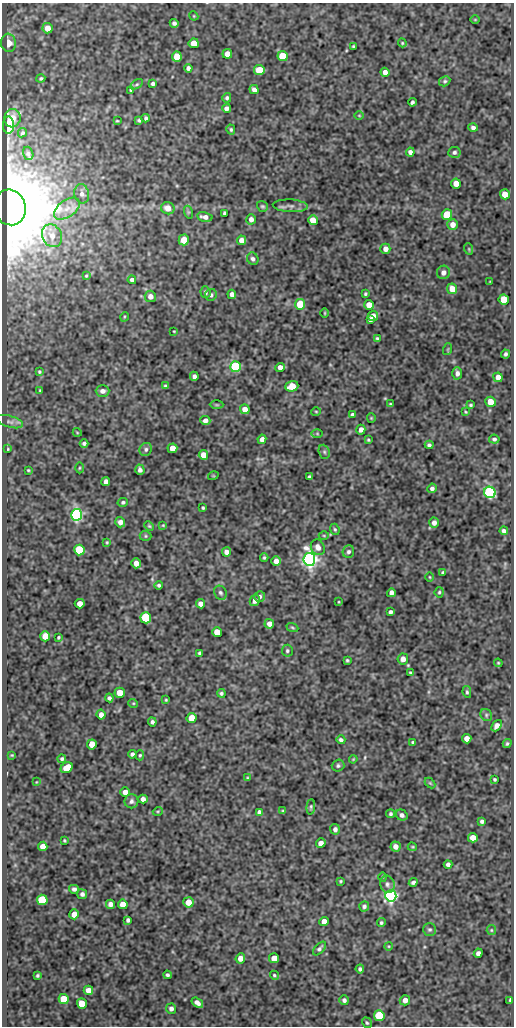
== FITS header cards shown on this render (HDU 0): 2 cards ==
NAXIS1  =                  512
NAXIS2  =                 1024

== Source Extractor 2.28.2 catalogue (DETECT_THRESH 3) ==
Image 512 x 1024 px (HDU 0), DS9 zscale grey, 1 PNG px = 1 image px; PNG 516 x 1028 px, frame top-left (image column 1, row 1024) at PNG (2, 3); each listed source drawn as its Kron ellipse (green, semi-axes under 4 px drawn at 4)
Background 74.7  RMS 0.5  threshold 1.49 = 3 sigma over >= 5 px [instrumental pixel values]
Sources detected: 245; all 245 listed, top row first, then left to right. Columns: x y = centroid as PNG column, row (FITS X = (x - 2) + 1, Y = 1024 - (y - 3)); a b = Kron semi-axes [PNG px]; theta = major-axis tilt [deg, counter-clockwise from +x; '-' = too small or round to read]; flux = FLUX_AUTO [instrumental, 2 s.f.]
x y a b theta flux
194 16 5 3 - 30
475 20 4 3 - 25
174 23 4 4 - 88
48 28 5 5 - 380
8 43 9 7 -83 310
194 43 5 5 - 580
402 43 4 4 - 36
353 46 3 2 - 37
227 54 5 5 - 280
283 56 5 5 - 1100
177 57 5 5 - 620
188 68 4 4 - 100
259 70 5 5 - 960
385 72 4 4 - 160
41 78 4 3 - 52
445 81 6 4 30 53
137 84 7 4 31 59
153 84 4 3 - 70
254 89 5 4 - 130
131 90 4 3 - 39
227 98 5 4 - 67
412 102 4 3 - 70
227 108 4 4 - 120
359 115 5 3 - 28
12 118 9 8 - 280
146 118 4 3 - 62
139 120 4 3 - 55
117 121 4 3 - 34
8 125 8 5 -89 1300
473 128 5 4 - 89
231 129 5 4 - 51
22 133 5 4 - 49
410 152 4 4 - 110
454 152 6 5 - 83
28 153 7 5 -74 64
456 183 5 5 - 290
82 194 10 7 -78 160
505 194 5 5 - 430
262 206 6 5 - 55
290 206 17 6 -3 160
10 207 18 16 -75 250000
67 208 15 8 35 350
168 208 7 6 - 280
188 212 6 4 -72 45
224 213 4 3 - 63
447 215 5 5 - 1600
205 217 8 4 -10 150
251 219 5 4 - 140
313 220 5 5 - 460
453 225 5 5 - 250
52 236 12 9 -64 290
184 240 5 5 - 510
241 240 4 4 - 210
385 249 5 5 - 190
469 249 6 3 -72 37
253 259 6 5 - 91
443 272 7 6 - 150
86 276 4 3 - 33
132 280 4 4 - 110
490 281 3 2 - 18
452 289 5 5 - 390
205 292 6 5 - 72
232 294 5 4 - 160
365 294 3 3 - 47
211 295 6 6 - 76
150 296 6 5 - 160
504 299 5 5 - 860
300 304 5 5 - 1300
369 305 5 5 - 430
325 313 5 3 - 29
373 316 5 5 - 220
124 317 5 3 - 30
370 320 4 3 - 98
174 331 3 2 - 26
377 338 3 3 - 44
448 349 6 3 71 33
505 354 4 3 - 70
235 367 5 5 - 4000
280 367 4 4 - 200
39 372 4 4 - 46
457 373 6 5 - 110
194 376 5 4 - 110
498 377 5 4 - 220
165 386 4 3 - 49
292 386 6 5 - 590
40 390 3 3 - 36
102 391 7 6 - 160
490 402 5 5 - 360
390 404 3 2 - 35
217 405 7 3 -1 43
470 405 4 3 - 41
245 409 5 5 - 250
316 411 5 3 - 32
466 412 4 3 - 33
352 415 4 3 - 88
371 418 4 4 - 34
205 420 5 4 - 150
10 422 14 5 -16 130
361 430 5 4 - 170
77 432 4 3 - 25
317 434 6 4 -1 42
262 439 4 4 - 160
494 439 5 4 - 70
368 440 4 3 - 39
84 443 4 4 - 75
429 445 4 4 - 67
172 448 5 5 - 330
8 449 4 3 - 31
146 449 7 6 - 84
324 452 7 5 -69 63
203 455 5 4 - 320
79 468 5 3 - 36
28 470 3 2 - 32
140 470 5 4 - 110
213 476 5 3 - 28
309 477 4 4 - 74
106 482 4 4 - 150
432 488 5 4 - 93
490 492 6 5 - 7400
123 502 5 4 - 57
203 508 3 3 - 43
77 515 6 5 - 9600
120 522 5 5 - 160
434 523 5 4 - 150
163 525 4 4 - 30
149 526 5 4 - 42
335 529 6 4 -68 54
504 531 4 4 - 100
146 536 6 5 - 49
324 536 5 3 - 30
107 542 4 3 - 34
318 547 8 6 -63 200
79 550 5 5 - 2100
226 552 4 4 - 180
348 552 6 5 - 79
264 558 4 3 - 48
309 559 6 6 - 17000
276 561 5 4 - 180
136 563 5 4 - 220
443 573 4 3 - 61
430 577 4 3 - 27
159 585 4 4 - 62
439 592 5 4 - 45
220 593 7 6 - 76
391 593 4 4 - 130
260 596 6 5 - 82
255 601 5 5 - 180
339 602 4 2 - 26
80 604 5 4 - 270
200 604 4 4 - 170
390 612 4 4 - 78
146 618 5 5 - 2800
269 624 5 4 - 210
292 628 6 4 -20 42
217 632 5 5 - 620
45 636 5 5 - 470
58 637 3 3 - 41
287 651 6 5 - 58
200 653 4 3 - 67
403 659 5 5 - 220
347 660 3 3 - 44
498 663 4 3 - 34
411 673 4 3 - 41
467 692 6 4 -80 53
120 693 5 5 - 460
221 693 4 4 - 56
109 698 4 3 - 84
166 700 3 3 - 33
133 703 5 3 - 30
101 715 5 4 - 180
486 715 6 5 - 71
192 718 5 5 - 580
152 722 4 4 - 81
497 726 6 4 50 140
467 739 5 4 - 240
341 740 4 4 - 78
413 742 3 3 - 52
507 743 4 4 - 52
92 744 5 5 - 540
132 754 4 4 - 81
12 755 4 4 - 37
140 755 5 4 - 47
62 759 4 4 - 62
353 759 4 3 - 31
338 766 6 6 - 68
67 768 6 5 - 520
247 778 4 3 - 37
494 779 3 3 - 44
36 782 4 2 - 20
430 783 6 4 -45 36
125 792 5 4 - 200
143 799 5 4 - 150
131 801 7 7 - 100
311 807 7 4 85 55
158 811 5 3 - 32
283 811 4 4 - 40
259 812 4 4 - 89
390 814 4 4 - 61
402 815 6 5 - 110
482 821 4 3 - 74
335 829 5 5 - 110
473 838 5 4 - 350
64 841 3 3 - 36
321 843 5 4 - 220
43 846 5 4 - 330
395 846 5 5 - 200
412 847 4 3 - 37
448 864 4 3 - 95
383 877 4 3 - 29
340 881 3 3 - 37
413 882 4 3 - 85
387 884 9 7 -77 110
74 889 5 4 - 96
82 894 5 4 - 110
391 896 6 5 - 13000
42 900 5 5 - 2300
188 902 5 5 - 400
110 904 4 4 - 150
123 904 5 4 - 430
364 906 5 5 - 78
74 914 5 4 - 310
128 920 4 4 - 83
324 921 5 4 - 380
381 923 4 4 - 54
430 929 6 6 - 71
491 930 5 4 - 39
388 946 4 3 - 26
319 948 8 4 47 83
478 953 5 4 - 110
240 958 5 4 - 240
274 958 5 5 - 430
360 969 4 3 - 65
38 975 3 3 - 47
167 975 4 3 - 66
274 975 5 4 - 49
88 990 5 4 - 260
64 999 5 5 - 890
344 1000 5 4 - 90
405 1000 5 5 - 190
510 1000 4 2 - 47
82 1003 5 5 - 900
197 1003 6 4 -37 150
171 1009 5 5 - 100
379 1016 5 5 - 2500
367 1023 5 4 - 49